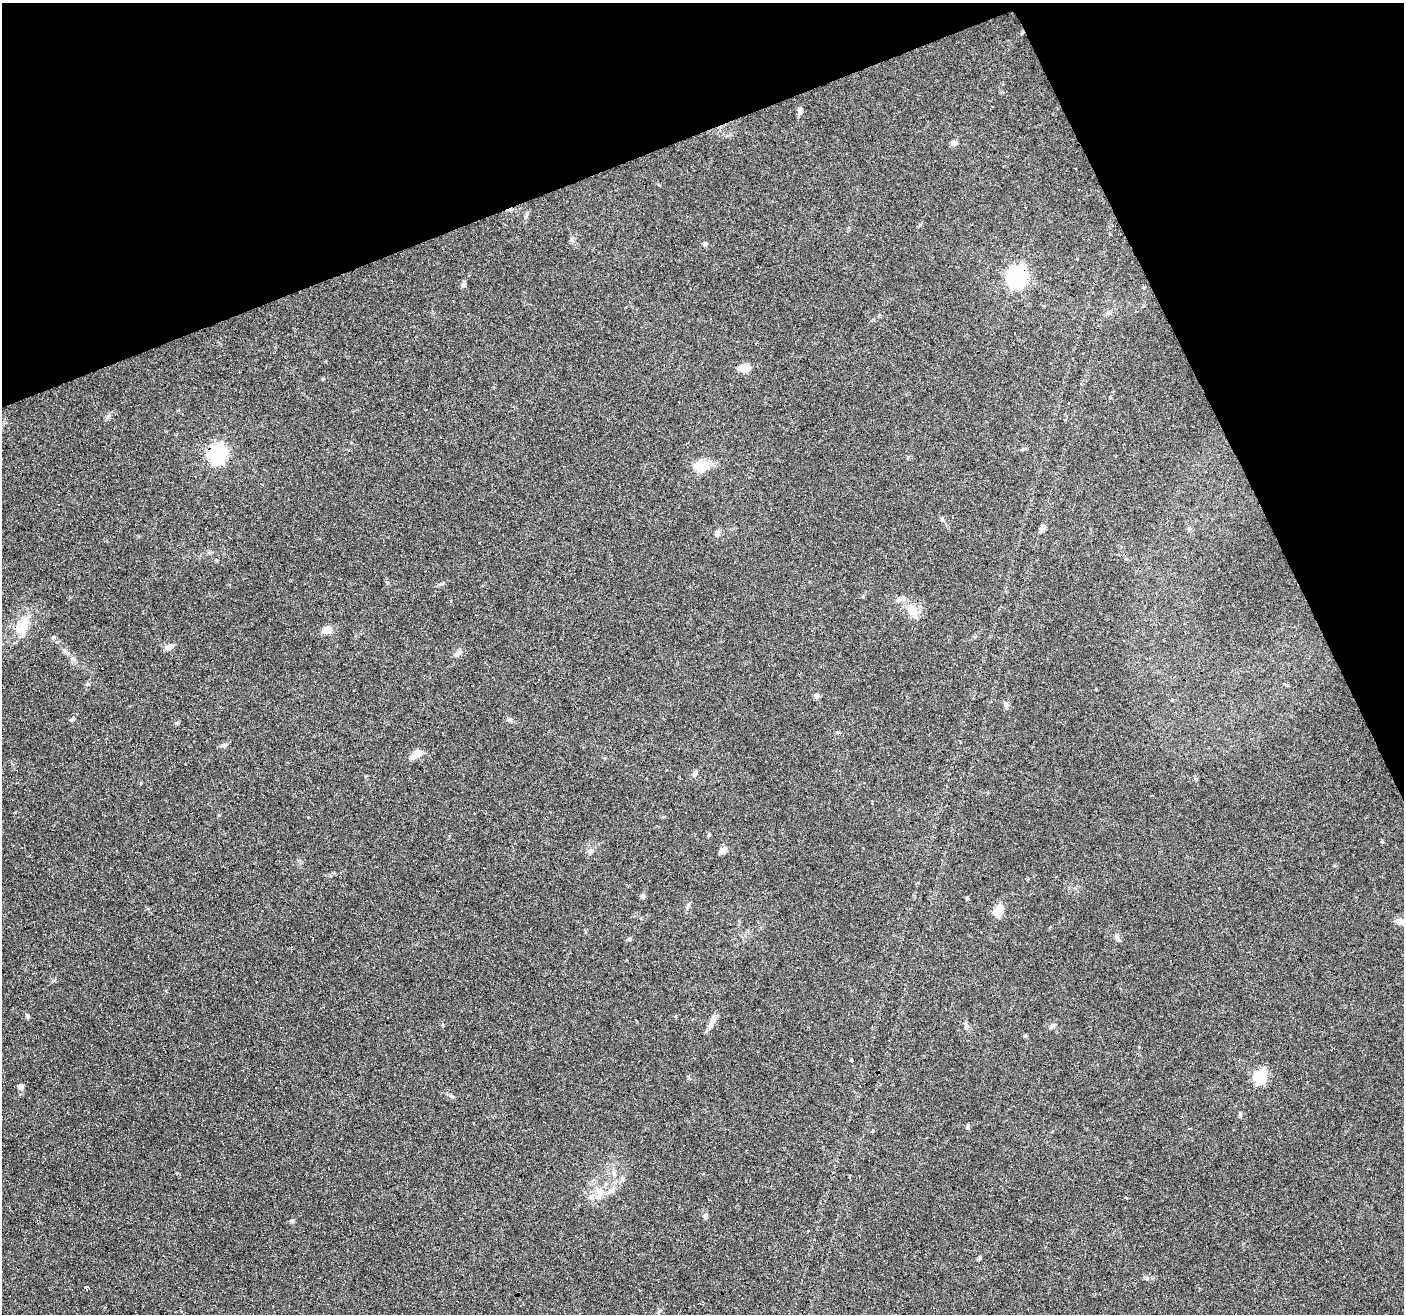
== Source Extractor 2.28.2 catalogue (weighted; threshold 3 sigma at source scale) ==
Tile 3 of 4 x 4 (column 3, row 1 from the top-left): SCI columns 2807-4208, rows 4017-5328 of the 5611 x 5467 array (HDU 1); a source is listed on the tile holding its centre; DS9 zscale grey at full resolution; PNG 1406 x 1316 px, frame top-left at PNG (2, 3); no overlay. Shown black and unused: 20% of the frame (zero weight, under 4 of 8 exposures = <1% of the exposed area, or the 3 px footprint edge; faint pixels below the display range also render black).
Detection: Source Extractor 2.28.2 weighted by HDU 2 'WHT'; one run over the whole footprint, this tile lists its part. Background 0.0498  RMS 0.0024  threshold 0.00977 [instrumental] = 3 sigma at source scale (4.09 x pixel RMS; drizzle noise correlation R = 1.36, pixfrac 0.8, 0.0396/0.0396 arcsec/px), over >= 5 px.
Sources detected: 82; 1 inside a brighter object's white glare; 22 cosmic-ray / hot-pixel residue — not listed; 1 inside a brighter listed object's ellipse — not listed separately; the other 58 listed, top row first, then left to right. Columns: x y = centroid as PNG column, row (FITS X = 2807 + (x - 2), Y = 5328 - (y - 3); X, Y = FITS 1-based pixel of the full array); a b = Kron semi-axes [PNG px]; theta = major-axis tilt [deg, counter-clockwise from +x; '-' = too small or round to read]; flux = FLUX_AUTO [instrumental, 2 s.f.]
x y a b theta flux
1022 33 7 3 52 0.23
800 110 9 6 -88 0.74
954 143 8 6 30 0.74
526 215 10 4 80 0.48
705 243 6 5 - 0.4
1016 277 9 7 67 110
464 284 6 5 - 0.68
744 368 17 9 2 2.3
217 454 8 6 71 80
701 466 17 12 21 5.3
261 484 3 2 - 0.25
59 505 3 3 - 0.6
1042 529 7 5 48 1
1189 529 6 5 - 0.41
717 533 7 6 - 1
912 610 20 13 -58 3.3
24 623 31 15 75 5.1
327 630 13 9 4 1.6
53 637 6 5 - 0.38
169 647 13 6 18 0.99
457 653 11 7 31 0.92
1286 684 3 3 - 17
816 696 6 5 - 0.86
1006 706 10 5 -79 0.75
72 719 7 4 22 0.37
177 723 6 5 - 0.34
224 745 8 6 23 0.58
417 754 16 9 35 1.8
695 774 10 5 70 0.6
709 835 5 5 - 0.27
1382 842 5 3 - 0.2
723 850 8 6 30 1.5
590 852 8 7 - 0.88
643 896 7 6 - 0.46
967 898 4 4 - 0.36
998 911 10 7 56 4.8
1401 922 13 8 -15 1.3
1117 937 12 5 -69 0.69
629 939 5 5 - 0.32
27 1015 6 5 - 0.36
713 1020 12 8 57 1.4
966 1025 12 6 -69 0.69
1051 1026 8 5 53 0.52
851 1060 3 3 - 1
1259 1077 6 6 - 27
20 1087 5 5 - 1.1
276 1087 3 2 - 0.28
967 1127 6 5 - 0.36
1189 1129 4 2 - 0.38
927 1138 3 3 - 0.61
612 1190 14 6 49 1.4
599 1192 14 11 -65 2.6
705 1216 7 5 -86 0.58
291 1221 6 4 19 0.32
808 1230 3 3 - 1
980 1258 6 4 57 0.36
1146 1278 7 5 -24 0.47
86 1288 4 3 - 3.1
Overlapping masked pixels (flux is a lower limit): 4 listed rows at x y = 1022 33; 1016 277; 217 454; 86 1288
Isophote crosses this tile's border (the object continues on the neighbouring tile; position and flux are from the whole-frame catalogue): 1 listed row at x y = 1401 922
Unlisted compact peaks at least as high as the median listed source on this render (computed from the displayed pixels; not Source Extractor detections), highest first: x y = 108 417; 88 684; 65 651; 509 720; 443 1025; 452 1096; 1240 1115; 1025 1036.